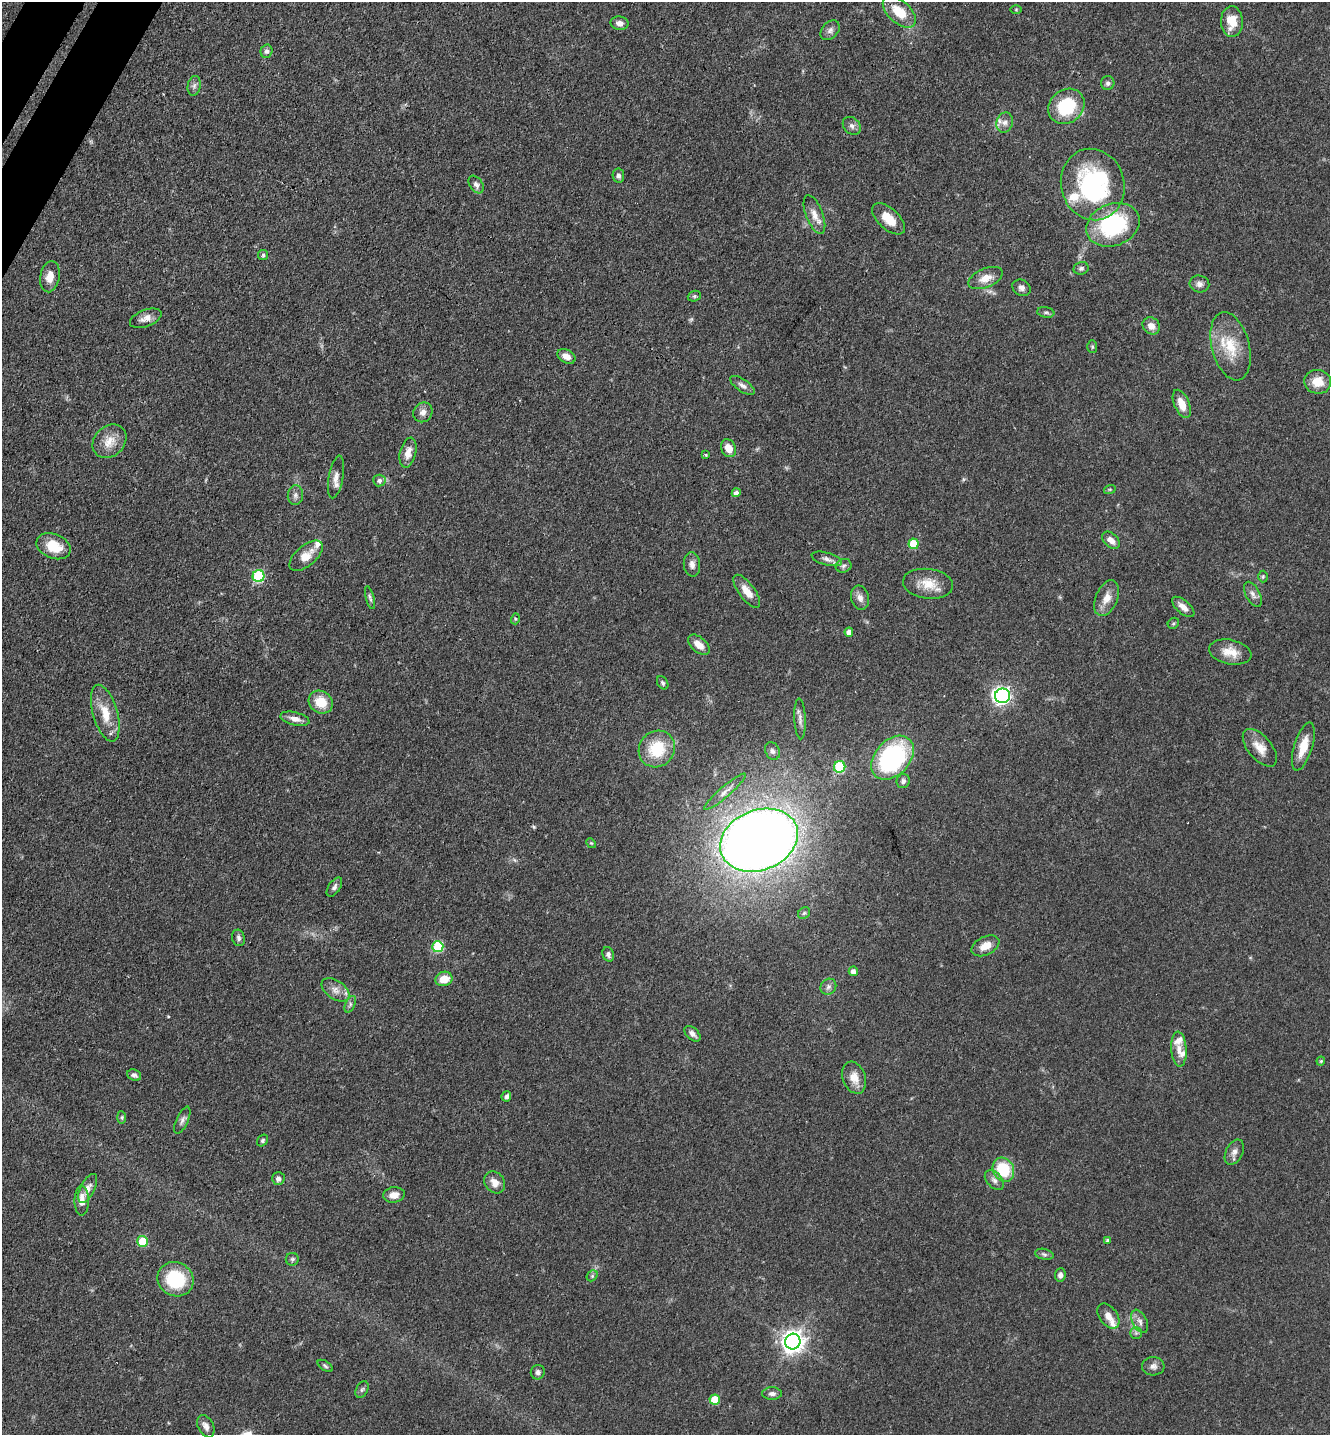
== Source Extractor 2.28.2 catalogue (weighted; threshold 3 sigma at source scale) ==
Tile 11 of 4 x 4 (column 3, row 3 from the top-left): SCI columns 2893-4220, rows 1524-2956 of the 5922 x 5914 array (HDU 1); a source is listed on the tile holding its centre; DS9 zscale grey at full resolution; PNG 1332 x 1437 px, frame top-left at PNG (2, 2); each listed source drawn as its Kron ellipse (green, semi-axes under 4 px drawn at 4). Shown black and unused: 1% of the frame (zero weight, under 3 of 4 exposures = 9% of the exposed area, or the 3 px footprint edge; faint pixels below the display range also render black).
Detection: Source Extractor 2.28.2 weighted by HDU 2 'WHT'; one run over the whole footprint, this tile lists its part. Background 0.0683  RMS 0.0039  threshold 0.0176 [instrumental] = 3 sigma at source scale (4.5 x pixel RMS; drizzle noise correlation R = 1.50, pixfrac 1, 0.05/0.05 arcsec/px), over >= 5 px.
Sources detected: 134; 1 too faint to see at this stretch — neither listed nor drawn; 7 inside a brighter listed object's ellipse — not listed separately; the other 126 listed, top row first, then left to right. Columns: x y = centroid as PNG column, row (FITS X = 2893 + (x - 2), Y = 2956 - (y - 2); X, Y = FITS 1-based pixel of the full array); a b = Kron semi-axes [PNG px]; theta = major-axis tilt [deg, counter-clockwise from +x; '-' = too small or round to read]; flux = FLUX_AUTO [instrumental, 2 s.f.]
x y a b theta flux
1016 10 6 4 0 0.45
899 12 20 11 -41 9.3
1232 22 15 11 -88 7.5
619 23 9 7 -10 2.3
830 30 11 8 48 1.8
266 51 7 6 - 1.2
1108 83 7 6 - 1.2
194 86 10 6 80 1.4
1066 106 19 16 40 21
1005 122 10 8 72 2.2
852 126 10 8 -43 1.7
618 176 7 5 -81 1.4
1093 184 36 31 -75 58
476 185 10 6 -55 1.7
814 215 20 8 -69 4
889 219 20 10 -42 6.5
1113 225 27 21 21 41
263 255 5 5 - 0.71
1081 268 7 6 - 0.99
50 277 16 9 81 4.5
985 278 18 9 22 4.8
1199 284 10 8 -14 1.7
1022 288 9 7 -32 1.6
694 296 7 5 19 0.7
1046 312 8 5 -10 0.87
146 318 17 8 20 3.1
1151 326 9 8 - 3
1231 346 35 18 -75 13
1092 347 6 5 - 0.65
566 356 10 6 -30 3.1
1318 382 13 12 - 6.6
742 385 14 6 -35 1.7
1182 404 15 7 -67 5.1
423 412 10 9 - 2.2
109 441 19 15 45 5.8
728 448 9 7 -65 4.5
408 453 15 8 76 3.7
706 455 3 3 - 0.53
336 477 22 7 80 3
379 481 6 6 - 1.4
1110 489 6 4 18 0.46
736 493 4 4 - 1.7
295 495 10 7 86 1.5
1111 540 10 6 -43 2.8
913 544 5 5 - 12
54 546 18 12 -22 9.4
306 556 20 10 40 5.5
827 559 15 6 -15 1.9
692 564 12 8 -84 2
844 566 8 6 20 1.3
259 576 6 6 - 36
1263 576 6 5 - 0.62
928 584 25 15 -7 7.4
747 591 19 8 -54 5.2
1253 594 14 7 -61 1.9
370 598 12 4 -75 0.93
860 598 12 9 -73 2.4
1107 598 19 11 67 4.7
1183 607 13 6 -41 3
515 619 5 3 - 0.49
1173 623 6 5 - 0.57
849 632 4 4 - 2.2
699 645 13 7 -41 3.6
1230 652 21 12 -12 5.9
663 683 7 5 -59 0.82
1003 696 7 7 - 130
321 702 13 11 -34 8
105 713 29 12 -74 8.8
295 719 15 6 -13 2.5
800 719 20 5 -88 2
1303 746 25 9 73 7.6
1260 748 22 11 -50 5.4
657 749 19 17 49 16
772 751 9 7 -65 1.3
892 758 25 17 48 62
840 767 6 5 - 29
903 781 7 6 - 1.2
725 792 27 5 41 3.1
759 840 40 30 21 620
591 843 5 4 - 0.44
334 887 11 6 56 1.3
804 913 6 5 - 0.72
238 938 8 6 -75 1.1
985 946 15 9 26 4.9
438 947 5 5 - 25
608 954 7 5 -70 1.4
853 971 5 4 - 1.9
444 979 8 7 - 6.2
828 987 8 7 - 1.5
336 990 15 9 -35 3.2
350 1004 9 5 65 0.99
692 1034 10 5 -43 1.6
1179 1049 17 7 -86 3.2
1321 1061 4 4 - 0.42
134 1075 7 5 -22 1.2
854 1078 16 11 -71 4.8
506 1096 5 4 - 1.3
122 1117 6 4 -85 0.57
182 1120 15 6 66 1.5
262 1140 6 5 - 0.74
1234 1152 13 8 64 2.2
1003 1170 12 10 -62 17
278 1178 6 6 - 1.7
994 1180 11 7 -47 1.8
495 1182 11 9 -52 3.3
88 1188 16 7 64 2.8
394 1195 11 7 9 3.4
82 1201 15 7 90 3.8
1108 1240 4 4 - 0.85
142 1241 5 5 - 16
1044 1254 9 5 -14 1
292 1259 6 6 - 0.79
1060 1275 7 5 82 1.6
592 1276 6 4 47 0.7
175 1279 18 16 -29 22
1108 1316 14 9 -53 3.4
1140 1321 12 7 -62 2.1
1136 1333 6 6 - 0.89
793 1341 8 7 - 300
325 1366 8 4 -33 0.77
1153 1366 11 9 3 1.9
538 1372 7 7 - 1.3
362 1390 9 5 62 0.97
772 1394 10 6 0 1.5
715 1400 5 5 - 13
206 1426 12 7 -63 2.2